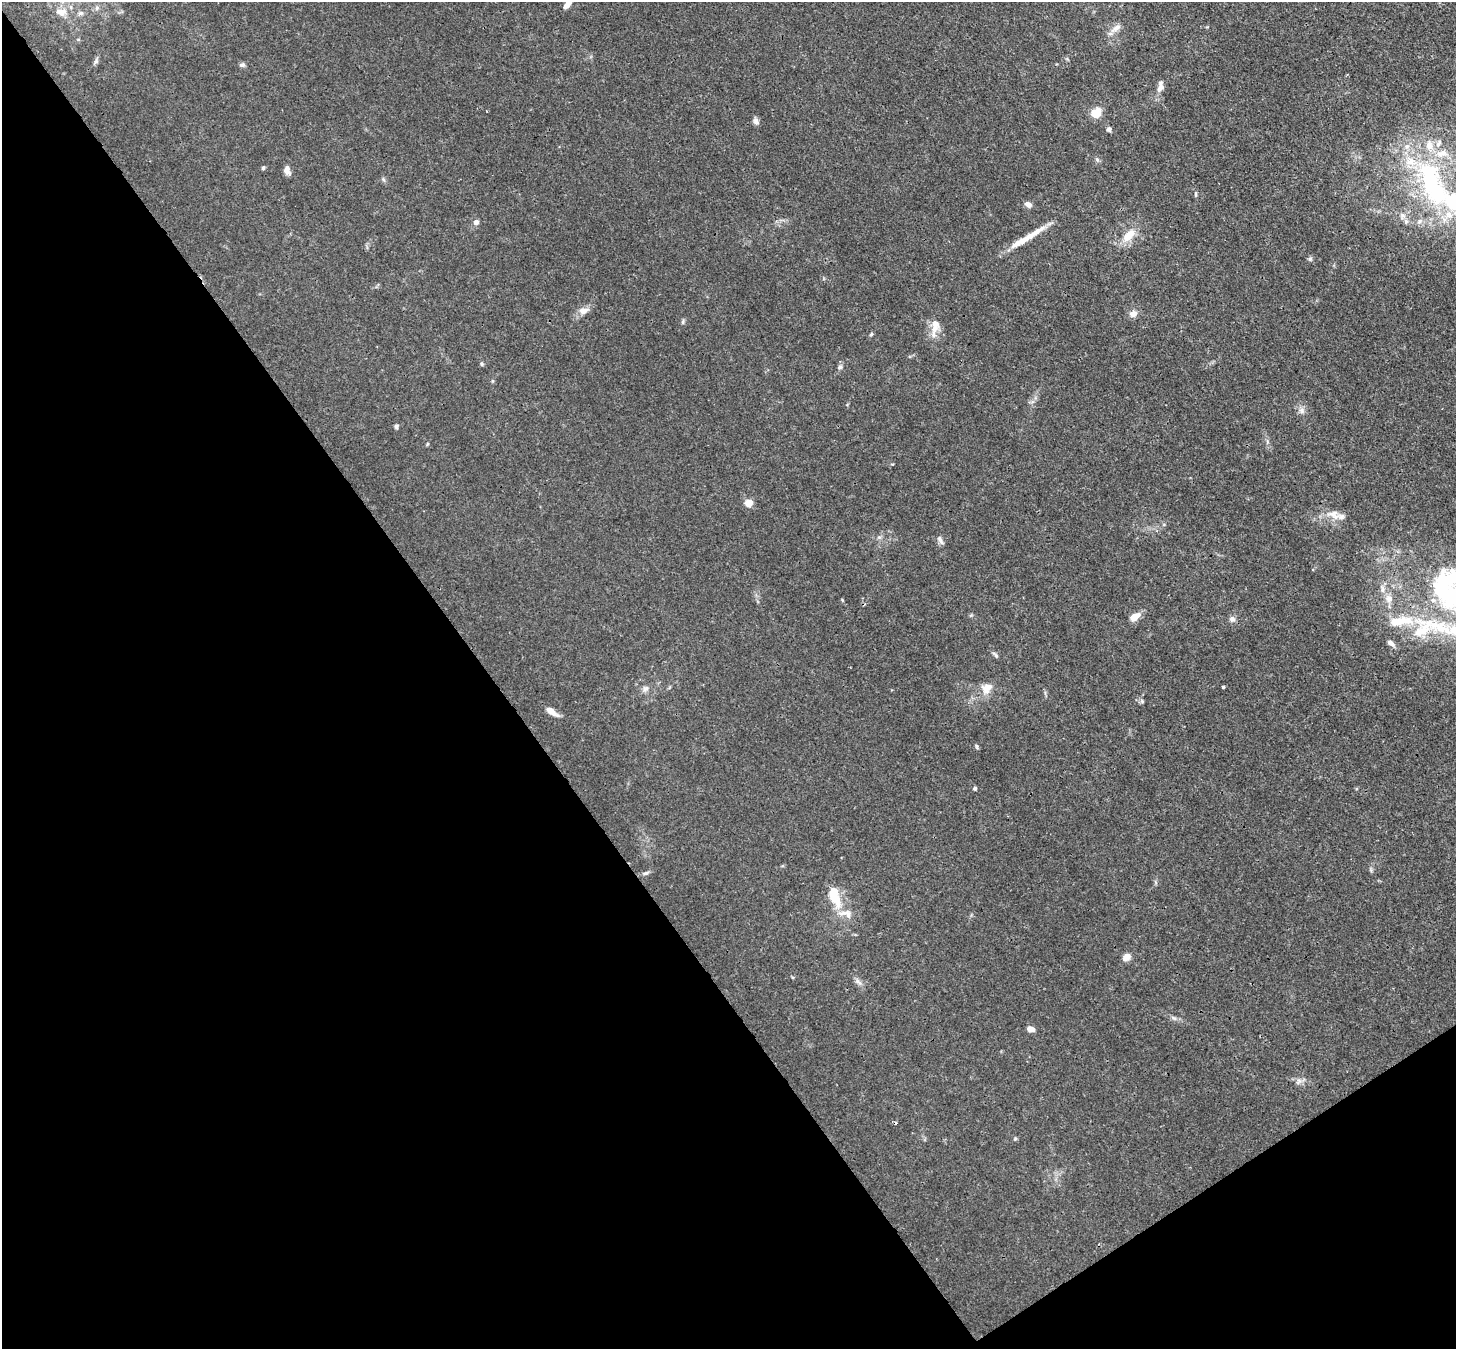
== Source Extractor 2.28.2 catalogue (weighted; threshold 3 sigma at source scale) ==
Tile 14 of 4 x 4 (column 2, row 4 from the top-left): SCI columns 1533-2986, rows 211-1557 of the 5973 x 5946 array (HDU 1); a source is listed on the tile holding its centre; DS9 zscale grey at full resolution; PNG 1458 x 1351 px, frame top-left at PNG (2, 2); no overlay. Shown black and unused: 38% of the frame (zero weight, under 3 of 4 exposures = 7% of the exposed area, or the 3 px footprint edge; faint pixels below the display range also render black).
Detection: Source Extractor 2.28.2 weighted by HDU 2 'WHT'; one run over the whole footprint, this tile lists its part. Background 0.0246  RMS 0.0027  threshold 0.0122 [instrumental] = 3 sigma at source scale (4.5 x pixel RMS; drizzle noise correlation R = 1.50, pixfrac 1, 0.05/0.05 arcsec/px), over >= 5 px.
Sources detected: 73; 1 inside a brighter object's white glare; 2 cosmic-ray / hot-pixel residue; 1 long thin detection or spike segment (spike, bleed or trail) — not listed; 14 inside a brighter listed object's ellipse — not listed separately; the other 55 listed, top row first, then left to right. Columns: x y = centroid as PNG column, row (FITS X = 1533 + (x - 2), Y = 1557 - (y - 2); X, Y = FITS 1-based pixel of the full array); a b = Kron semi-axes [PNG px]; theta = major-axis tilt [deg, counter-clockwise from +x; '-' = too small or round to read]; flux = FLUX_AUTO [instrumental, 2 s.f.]
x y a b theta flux
567 5 10 5 48 2.4
97 8 6 6 - 0.66
61 12 17 12 -11 3.6
81 13 8 6 1 0.8
1116 28 16 8 34 2.1
96 61 8 6 74 0.7
242 65 7 6 - 0.71
1160 87 17 7 78 1.9
1096 113 9 8 - 5.6
756 121 9 6 -60 1.1
1109 129 6 5 - 0.73
1097 160 7 5 -67 0.59
263 168 5 4 - 0.5
287 170 9 6 -79 1.8
383 179 7 4 -59 0.53
1435 191 61 33 -65 41
1196 194 9 3 86 0.43
1028 204 7 5 -29 1.6
1403 215 10 7 81 1.3
476 222 6 5 - 1.2
1128 236 16 8 46 5.5
1310 259 6 6 - 0.56
583 310 14 9 9 2.1
1133 314 8 7 - 2
683 322 7 4 72 0.48
934 329 25 11 78 3.7
871 334 6 4 46 0.37
481 364 6 5 - 0.42
840 367 7 6 - 0.7
1032 402 7 4 18 0.55
1302 411 9 8 - 1.3
396 426 6 5 - 0.56
749 503 5 5 - 6.1
1334 515 21 12 -17 3.7
940 540 13 5 -63 0.99
1445 583 74 42 29 43
1134 617 8 6 33 4.5
1232 619 8 8 - 1.1
1391 643 11 6 -37 1.3
996 655 10 4 -49 0.62
988 687 19 9 10 2.7
1223 687 4 3 - 0.29
645 689 10 8 43 1.2
1142 701 6 5 - 0.49
551 712 15 6 -36 2.6
977 746 7 3 -81 0.41
975 788 5 4 - 0.62
646 873 8 5 20 0.72
834 896 28 12 -69 8
1126 957 9 7 32 2.3
858 982 13 6 -33 1.1
1174 1018 9 4 -35 0.75
1030 1029 8 5 -17 1.9
1299 1081 11 6 57 1.1
1015 1139 5 5 - 0.36
Isophote crosses this tile's border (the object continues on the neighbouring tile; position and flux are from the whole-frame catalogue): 2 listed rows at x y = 567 5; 1445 583